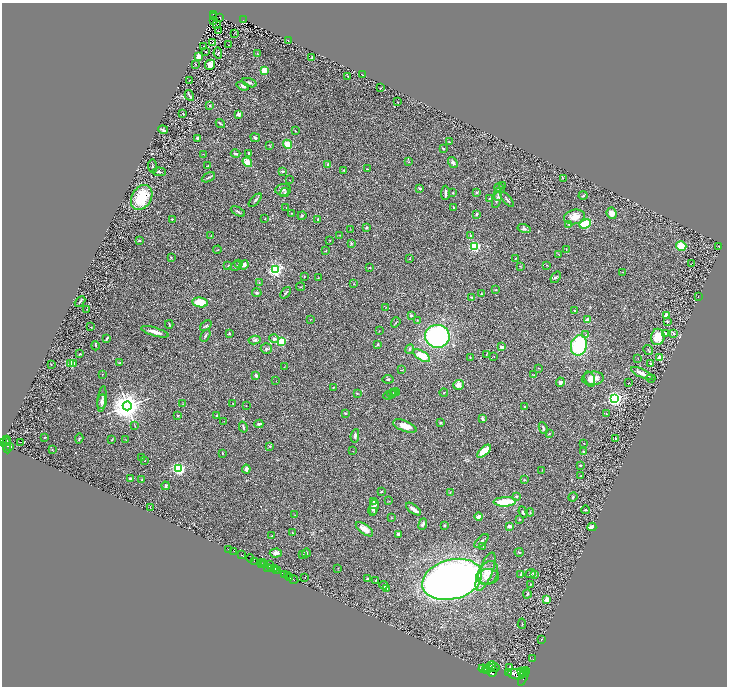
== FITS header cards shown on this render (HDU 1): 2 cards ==
NAXIS1  =                 1449
NAXIS2  =                 1368

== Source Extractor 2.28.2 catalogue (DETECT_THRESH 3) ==
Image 1449 x 1368 px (HDU 1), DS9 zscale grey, zoomed out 1/2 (1 PNG px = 2 x 2 image px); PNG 729 x 688 px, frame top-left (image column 1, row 1367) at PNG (2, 3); each listed source drawn as its Kron ellipse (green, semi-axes under 4 px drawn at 4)
Background 0.391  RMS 0.028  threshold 0.0839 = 3 sigma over >= 5 px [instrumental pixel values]
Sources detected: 367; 40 cannot appear on this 1/2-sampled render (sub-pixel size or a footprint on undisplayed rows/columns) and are neither listed nor drawn; the other 327 listed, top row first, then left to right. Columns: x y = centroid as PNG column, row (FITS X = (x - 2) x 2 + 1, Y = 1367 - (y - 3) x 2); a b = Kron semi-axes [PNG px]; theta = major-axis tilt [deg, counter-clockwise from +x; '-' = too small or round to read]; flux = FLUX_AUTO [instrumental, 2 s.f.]
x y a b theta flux
213 14 3 2 - 84
214 16 3 1 - 12
220 18 2 1 - 2.2
244 20 3 3 - 68
213 21 2 1 - 1.5
217 25 4 2 - 0.16
218 31 2 1 - 34
234 33 2 1 - 1.3
288 40 2 1 - 1.5
213 43 3 2 - 2.4
229 45 2 1 - 3.1
204 46 4 2 - 3.2
206 52 2 1 - 39
218 53 5 2 - 3.8
258 54 2 1 - 2.6
199 56 3 2 - 110
312 57 2 2 - 5.7
195 64 2 1 - 2.1
210 65 5 5 - 57
264 70 2 2 - 230
363 75 2 1 - 1.6
348 76 3 2 - 2.4
190 80 2 1 - 1.7
249 83 7 3 -18 10
243 86 6 4 -19 22
381 88 3 2 - 1.6
189 95 5 3 - 6.7
397 102 2 2 - 6.4
210 106 2 2 - 3.1
183 113 2 2 - 5.3
238 114 2 2 - 68
220 124 5 2 - 4.2
163 130 5 2 - 8.4
295 131 2 2 - 3.8
197 138 4 2 - 11
255 138 5 3 - 12
449 142 3 2 - 3.7
287 144 5 4 - 55
270 146 4 2 - 3.1
443 149 2 2 - 13
249 153 3 2 - 6.9
203 154 3 1 - 1.8
236 154 5 2 - 11
247 162 5 4 - 64
409 162 3 3 - 4.1
453 163 6 4 -54 16
328 164 4 3 - 5.5
208 165 2 1 - 3.1
152 166 7 2 -85 6.2
367 169 3 2 - 2
344 170 3 2 - 3.6
283 171 4 2 - 8.5
159 172 7 3 -3 9.5
208 177 7 2 26 8.6
563 178 2 2 - 2.6
290 180 2 1 - 1.4
502 186 2 2 - 2.2
420 188 2 2 - 23
499 188 5 3 - 7.4
283 190 8 5 6 15
285 192 5 3 - 5.8
477 192 4 2 - 6.5
445 193 7 2 87 17
453 193 2 2 - 2.5
498 195 6 3 -90 9.8
583 195 4 2 - 6.4
142 197 13 9 59 210
489 198 3 2 - 2.8
255 200 8 3 46 11
497 200 9 3 74 12
507 200 9 2 -50 9
286 207 3 2 - 2.8
453 207 2 2 - 22
238 212 8 2 -26 6.8
291 213 2 2 - 4.2
612 213 6 5 - 41
476 214 4 2 - 8.1
302 216 4 3 - 6.3
575 217 10 7 13 62
172 219 3 2 - 5.3
265 219 2 1 - 1.8
318 219 3 2 - 6.3
569 224 3 2 - 7.8
585 224 6 4 21 260
367 228 2 2 - 22
524 229 7 4 -14 14
351 230 3 2 - 2.3
340 235 2 2 - 1.8
470 235 3 2 - 3.9
211 236 2 1 - 1.7
139 240 3 2 - 7.4
330 240 3 3 - 3.2
351 243 4 3 - 5.7
475 246 3 3 - 760
681 246 5 4 - 110
719 246 2 1 - 2.3
566 249 3 2 - 2.2
217 250 4 1 - 2.8
326 251 2 2 - 3.4
558 254 4 2 - 2.7
171 258 3 2 - 3.5
516 258 2 1 - 2.6
410 259 3 2 - 2.8
691 263 2 1 - 28
239 264 3 2 - 5.6
244 265 5 4 - 21
546 265 2 2 - 2.2
228 266 4 2 - 3.9
236 266 6 2 27 5
520 266 3 2 - 2.2
370 268 2 2 - 2.3
275 270 4 3 - 1300
623 272 3 2 - 2.1
304 277 3 2 - 3
556 277 6 3 52 7.5
318 278 2 2 - 2.1
259 282 3 2 - 2.5
354 284 2 2 - 1.6
300 287 4 2 - 3
495 290 2 2 - 2.4
257 293 5 3 - 6.8
286 293 6 2 51 6.1
481 294 4 2 - 2.8
698 296 2 1 - 1.5
472 297 4 3 - 6.2
80 301 6 2 43 6.9
200 302 8 5 -8 100
386 308 2 2 - 2
87 309 3 2 - 1.8
575 311 3 2 - 3.5
411 315 3 2 - 6.4
666 315 3 3 - 45
311 320 3 2 - 2.6
417 320 2 2 - 2.8
587 320 4 3 - 26
667 321 3 3 - 5.5
396 322 5 2 - 4.8
169 324 4 2 - 4.9
206 326 6 3 39 10
91 327 3 2 - 3
379 331 2 1 - 1.6
155 332 14 4 -16 33
666 333 4 3 - 24
673 333 3 3 - 5.2
229 334 3 2 - 7.8
586 335 4 3 - 5.8
205 336 7 2 60 7.7
437 336 12 11 - 850
658 337 8 7 - 110
107 338 4 2 - 6.4
274 339 5 4 - 14
255 340 6 4 10 9.6
281 341 3 3 - 360
378 344 3 3 - 7.4
579 345 10 8 77 430
96 346 4 2 - 6.1
501 347 3 3 - 17
266 349 5 5 - 12
410 349 5 3 - 7
648 350 5 3 - 6.8
80 354 2 2 - 4.6
486 354 3 2 - 2.9
422 356 9 4 -33 110
494 356 3 1 - 2
470 357 3 2 - 2.5
660 358 2 2 - 150
638 359 2 1 - 1.4
74 363 2 2 - 9.4
120 363 2 2 - 8.6
51 364 3 2 - 1.9
71 364 2 2 - 180
651 364 4 3 - 5.6
284 367 3 2 - 2
538 368 4 2 - 2.8
401 370 4 1 - 2.5
642 373 12 3 -25 38
102 374 3 2 - 2.6
256 375 2 2 - 37
534 375 3 2 - 2.8
593 378 11 7 4 46
651 378 5 2 - 3.2
388 379 5 3 - 8.2
590 379 8 5 -70 20
276 381 2 1 - 1.3
560 382 5 4 - 16
628 383 2 1 - 1.8
458 385 5 5 - 39
333 388 3 2 - 3.4
395 392 4 2 - 6.8
394 393 4 3 - 6.1
444 393 4 2 - 4.7
357 394 4 2 - 4
392 394 4 3 - 6.9
390 395 6 3 21 12
615 398 4 3 - 2000
102 399 13 3 84 18
102 402 7 5 83 17
183 404 2 2 - 2
233 404 2 2 - 1.7
127 406 4 4 - 11000
246 406 2 1 - 1.9
524 407 3 2 - 3.4
345 413 4 3 - 4.5
606 414 2 1 - 2.2
178 415 2 2 - 7.9
217 415 2 2 - 11
482 418 4 3 - 15
224 421 3 2 - 2.2
441 423 3 2 - 5.6
259 424 4 3 - 11
135 426 3 2 - 1.8
405 426 12 5 -22 56
243 427 5 2 - 8.2
543 428 6 3 -65 9.3
549 433 3 3 - 3.5
355 436 6 3 80 10
45 437 3 2 - 2.8
79 438 5 3 - 5.9
616 438 3 2 - 3.6
6 440 4 2 - 440
112 440 3 2 - 3.5
126 440 2 2 - 1.7
6 441 4 2 - 470
21 442 2 2 - 1.9
3 443 2 2 - 950
584 443 2 2 - 1.9
7 445 8 3 -86 400
9 446 3 2 - 180
270 446 3 3 - 5.1
52 450 3 2 - 2.6
353 451 2 1 - 1.9
484 451 8 4 43 97
584 451 3 2 - 5.5
222 453 3 1 - 3.7
141 457 2 1 - 1.5
145 461 2 1 - 1.5
580 465 3 2 - 3.6
179 469 3 3 - 1400
246 469 4 3 - 14
542 470 3 2 - 2.3
581 476 4 3 - 4.8
131 479 2 2 - 58
142 479 2 1 - 2.1
524 480 3 2 - 3.3
166 486 4 3 - 9.1
381 492 3 2 - 6.7
450 492 3 2 - 3.1
516 496 2 2 - 10
573 497 5 3 - 5.5
373 501 4 2 - 4.8
389 501 3 2 - 2.3
505 502 11 4 2 160
150 507 3 1 - 1.8
374 507 8 4 74 22
413 509 9 3 -37 25
585 510 4 2 - 4.9
374 512 2 2 - 2.9
523 512 6 4 -68 11
530 512 4 2 - 3.5
295 515 2 1 - 1.8
479 517 4 2 - 51
392 518 3 2 - 2.1
520 519 3 3 - 3.9
423 524 6 3 68 12
444 525 3 3 - 3.6
509 526 3 3 - 24
592 527 4 3 - 24
364 529 10 5 -37 43
292 533 2 2 - 1.6
398 534 3 3 - 15
272 536 3 3 - 3.5
481 541 9 3 46 10
483 546 4 3 - 5.8
229 549 4 1 - 30
234 551 2 1 - 38
519 552 4 2 - 6.6
276 553 6 4 5 19
306 553 4 3 - 6.2
303 554 3 2 - 3.9
242 555 2 1 - 430
250 558 4 1 - 85
255 561 4 2 - 290
263 563 3 2 - 560
262 565 3 1 - 380
264 565 3 2 - 220
269 565 3 2 - 500
268 567 3 2 - 300
271 568 3 1 - 380
338 568 3 2 - 2.1
275 569 3 2 - 650
276 570 2 1 - 340
278 571 3 3 - 510
485 572 20 7 68 58
488 573 12 9 66 49
531 573 5 3 - 8.7
284 574 3 2 - 640
521 574 3 2 - 5.3
534 574 4 3 - 9.5
287 575 2 1 - 930
290 577 3 2 - 610
488 577 11 7 3 37
305 578 2 1 - 1.5
367 579 3 2 - 7.4
452 579 30 20 15 4700
294 580 4 2 - 81
376 580 2 2 - 3.7
530 584 4 3 - 4.3
384 585 4 3 - 8.5
386 589 4 3 - 19
527 594 4 2 - 8.4
547 599 2 2 - 150
522 624 5 2 - 4.1
541 640 2 2 - 1.5
533 659 2 1 - 16
491 666 5 2 - 1800
493 668 6 3 8 3700
510 668 4 3 - 6.9
483 669 4 3 - 3500
486 669 4 2 - 4700
488 671 4 2 - 2900
521 671 3 2 - 1500
493 672 5 3 - 3800
509 672 2 1 - 210
523 672 2 2 - 1700
527 672 4 2 - 1100
516 674 9 5 -9 10000
523 677 10 3 68 4900
At the frame edge (FLAGS 8, measured only in part): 1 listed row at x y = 3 443
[40 sub-pixel or undisplayed-footprint detections neither listed nor drawn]